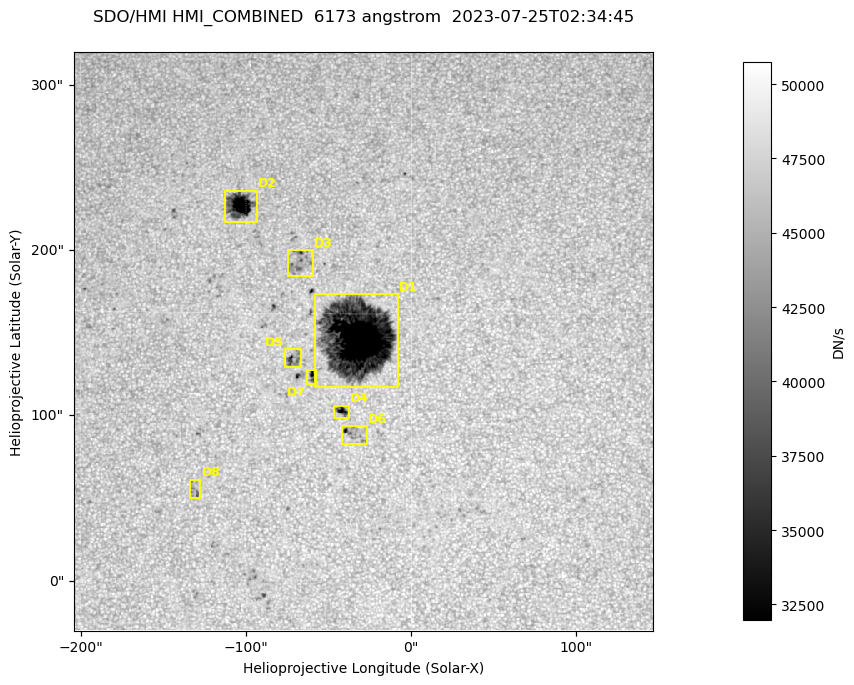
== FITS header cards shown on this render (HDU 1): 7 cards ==
TELESCOP= 'SDO/HMI '           / Telescope
INSTRUME= 'HMI_COMBINED'       / For HMI: HMI_SIDE1, HMI_FRONT2, or HMI_COMBINED
WAVELNTH=                6173. / [angstrom] Wavelength
DATE-OBS= '2023-07-25T02:34:45.900' / [ISO] Observation date {DATE__OBS}
CTYPE1  = 'HPLN-TAN'           / CTYPE1: HPLN
CTYPE2  = 'HPLT-TAN'           / CTYPE2: HPLT
BUNIT   = 'DN/s    '           / Physical Units

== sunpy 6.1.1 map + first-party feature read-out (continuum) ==
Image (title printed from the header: SDO/HMI HMI_COMBINED  6173 angstrom  2023-07-25T02:34:45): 695 x 695 px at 0.504 arcsec/px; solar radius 945 arcsec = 1874 px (partial field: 4.4% of the solar disc is inside the frame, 100% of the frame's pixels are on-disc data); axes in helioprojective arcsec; data unit DN/s (BUNIT, on the colour bar)
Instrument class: CONTINUUM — white-light / continuum photospheric image (CONTENT/OBS_TYPE)
Dark features (sunspots / pores): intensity divided by the frame's on-disc median (partial field: no limb-darkening profile); local-median window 302 px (8% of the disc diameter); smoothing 3 px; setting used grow <= 0.95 with closing radius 3 px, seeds <= 0.88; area >= 120 px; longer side >= 8 px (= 4 arcsec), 4 px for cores <= 0.7; partial field; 8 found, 8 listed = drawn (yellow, D1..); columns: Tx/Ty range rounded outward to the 2 arcsec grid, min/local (2 s.f., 1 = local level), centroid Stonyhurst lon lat
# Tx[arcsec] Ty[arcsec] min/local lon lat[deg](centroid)
D1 -58..-8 116..174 0.13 -2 +14
D2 -114..-92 216..236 0.28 -7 +19
D3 -76..-58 184..200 0.75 -4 +17
D4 -48..-38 98..106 0.61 -3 +11
D5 -76..-66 128..142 0.72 -4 +13
D6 -42..-26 82..94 0.69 -2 +11
D7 -64..-56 118..128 0.7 -4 +13
D8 -134..-126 50..62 0.84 -8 +8